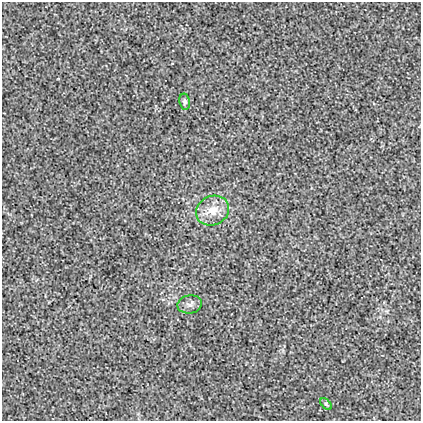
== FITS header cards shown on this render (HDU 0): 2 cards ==
NAXIS1  =                  419
NAXIS2  =                  419

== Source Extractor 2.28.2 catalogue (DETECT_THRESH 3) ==
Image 419 x 419 px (HDU 0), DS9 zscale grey, 1 PNG px = 1 image px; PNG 423 x 423 px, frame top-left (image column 1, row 419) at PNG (2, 2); each listed source drawn as its Kron ellipse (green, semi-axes under 4 px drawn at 4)
Background 0.00246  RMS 0.018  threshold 0.0546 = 3 sigma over >= 5 px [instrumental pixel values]
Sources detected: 4; all 4 listed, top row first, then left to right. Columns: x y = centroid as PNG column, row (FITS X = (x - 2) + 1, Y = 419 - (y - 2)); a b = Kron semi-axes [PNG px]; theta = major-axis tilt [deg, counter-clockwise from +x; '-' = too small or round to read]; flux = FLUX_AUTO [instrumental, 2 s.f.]
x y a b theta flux
185 102 8 5 -79 2.8
213 211 17 14 24 20
190 304 12 9 9 5.3
326 404 7 4 -46 1.9